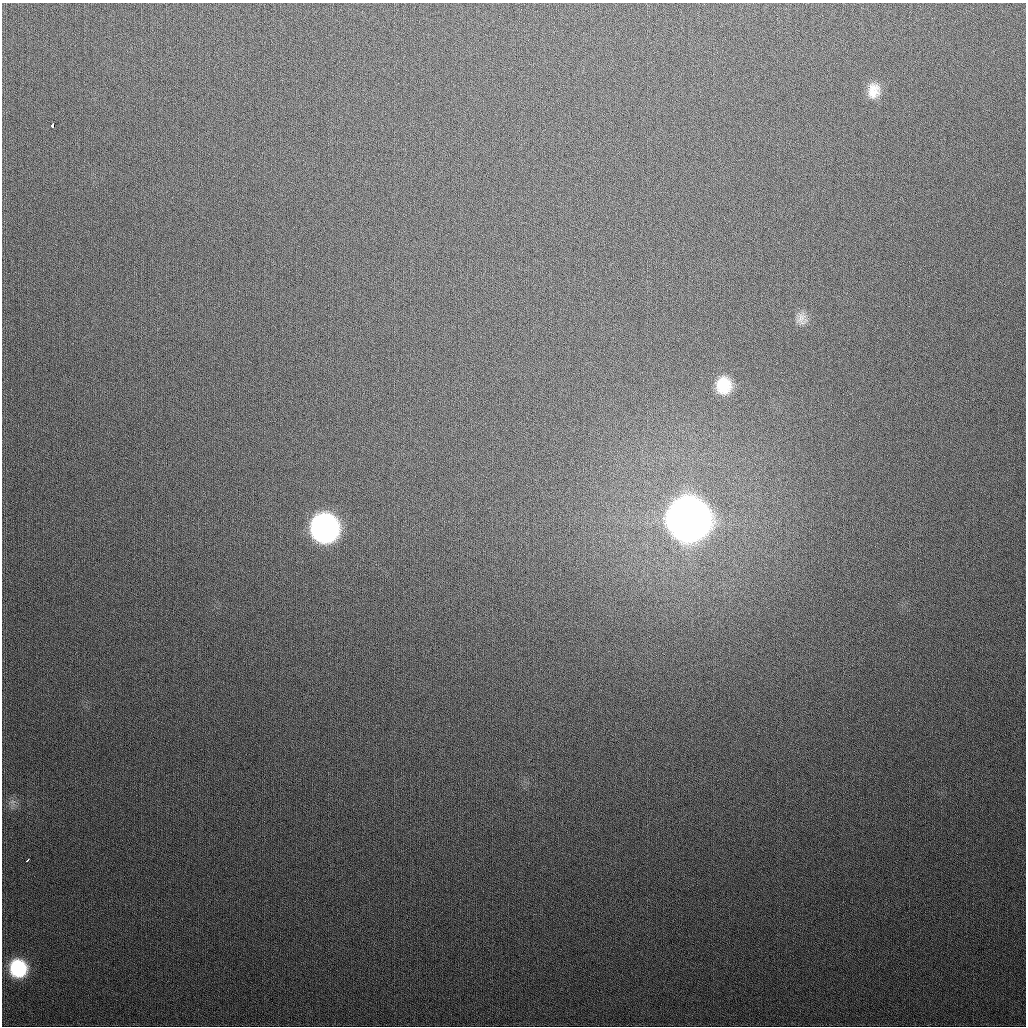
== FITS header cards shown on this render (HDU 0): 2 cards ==
NAXIS1  =                 1024
NAXIS2  =                 1024

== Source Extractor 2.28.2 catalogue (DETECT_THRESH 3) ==
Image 1024 x 1024 px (HDU 0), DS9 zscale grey, 1 PNG px = 1 image px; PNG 1028 x 1028 px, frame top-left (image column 1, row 1024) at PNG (2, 3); no overlay
Background 334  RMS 13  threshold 38.6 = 3 sigma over >= 5 px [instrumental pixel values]
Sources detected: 8; all 8 listed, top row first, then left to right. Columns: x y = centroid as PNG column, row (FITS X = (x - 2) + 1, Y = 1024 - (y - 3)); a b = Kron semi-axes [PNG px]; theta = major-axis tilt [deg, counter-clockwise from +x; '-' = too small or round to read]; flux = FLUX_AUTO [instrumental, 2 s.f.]
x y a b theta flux
874 91 19 14 84 1.4e+04
52 126 3 3 - 1.9e+04
802 319 16 13 -84 8.2e+03
723 385 18 16 88 2.7e+04
688 519 20 19 - 4.0e+06
324 528 19 17 -80 4.4e+05
26 861 4 3 - 6.9e+03
18 968 16 14 -67 5.6e+04